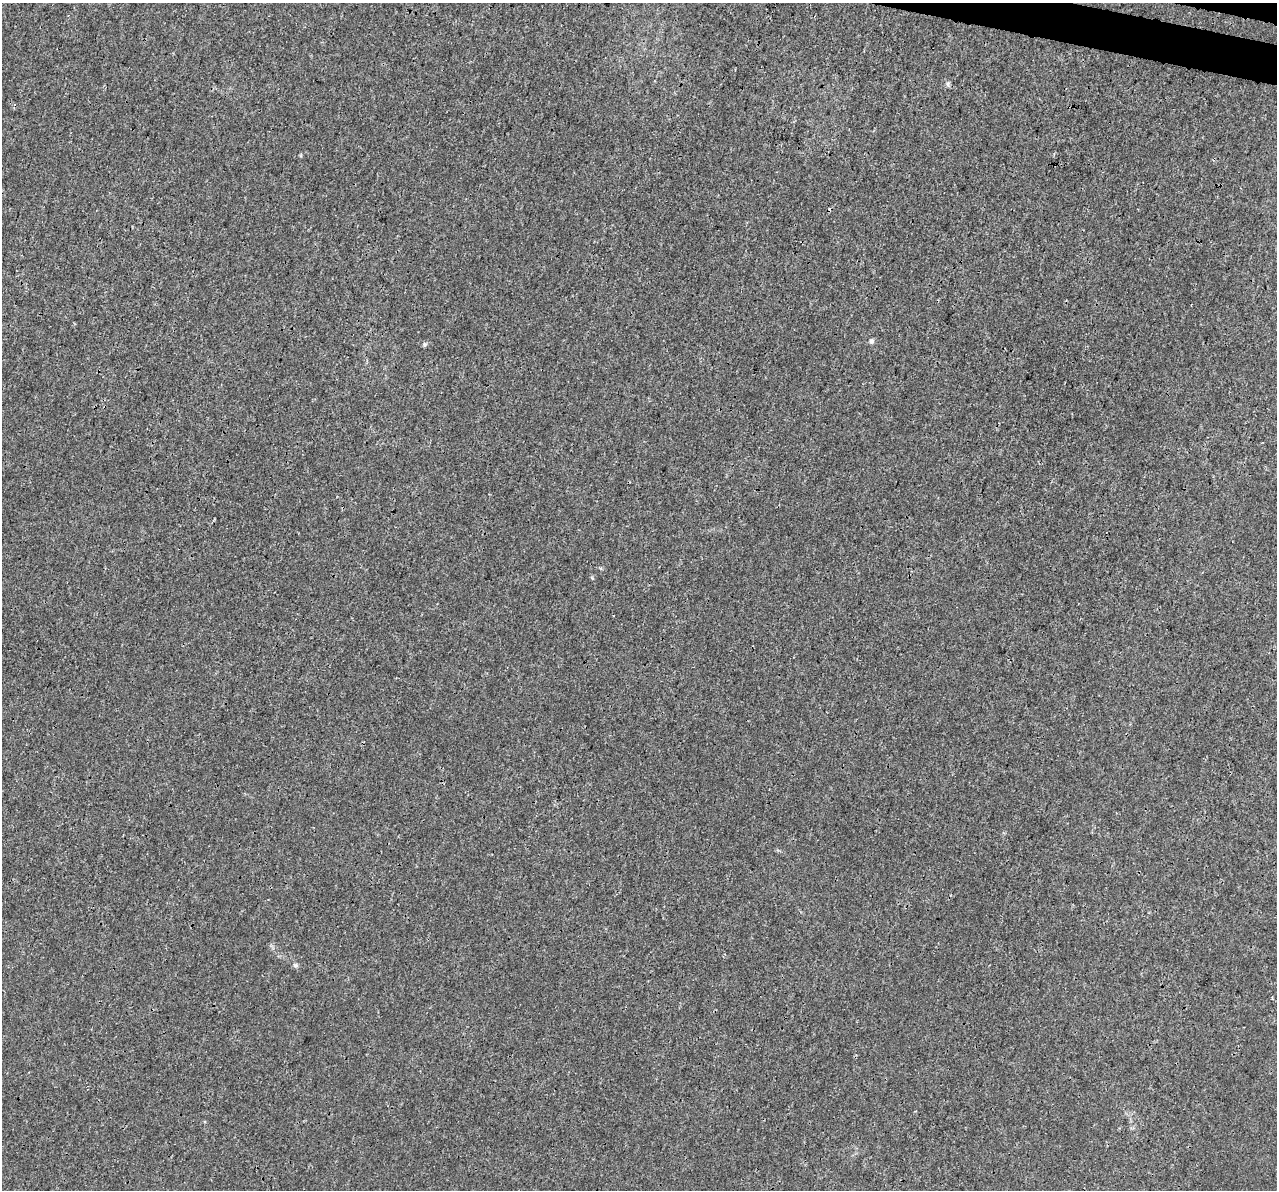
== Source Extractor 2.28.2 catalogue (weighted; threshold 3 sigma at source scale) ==
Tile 10 of 4 x 4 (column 2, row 3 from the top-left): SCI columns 1301-2575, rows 1528-2715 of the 5142 x 5368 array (HDU 1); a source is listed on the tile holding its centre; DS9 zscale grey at full resolution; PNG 1279 x 1192 px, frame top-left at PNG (2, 3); no overlay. Shown black and unused: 1% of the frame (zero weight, under 3 of 4 exposures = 5% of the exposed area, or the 3 px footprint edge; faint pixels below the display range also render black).
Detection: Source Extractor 2.28.2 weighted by HDU 2 'WHT'; one run over the whole footprint, this tile lists its part. Background 1.88e-04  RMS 0.0015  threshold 0.00666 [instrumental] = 3 sigma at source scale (4.5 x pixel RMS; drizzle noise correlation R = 1.50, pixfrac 1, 0.0396/0.0396 arcsec/px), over >= 5 px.
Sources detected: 6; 2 cosmic-ray / hot-pixel residue — not listed; the other 4 listed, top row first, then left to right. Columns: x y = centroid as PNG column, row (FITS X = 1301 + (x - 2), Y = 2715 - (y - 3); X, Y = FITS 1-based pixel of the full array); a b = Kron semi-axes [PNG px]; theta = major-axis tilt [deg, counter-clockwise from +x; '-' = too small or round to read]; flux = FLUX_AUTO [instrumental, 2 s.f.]
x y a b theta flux
948 84 8 4 82 0.29
871 341 7 6 - 0.38
424 344 6 4 -72 0.23
295 965 8 5 -27 0.31